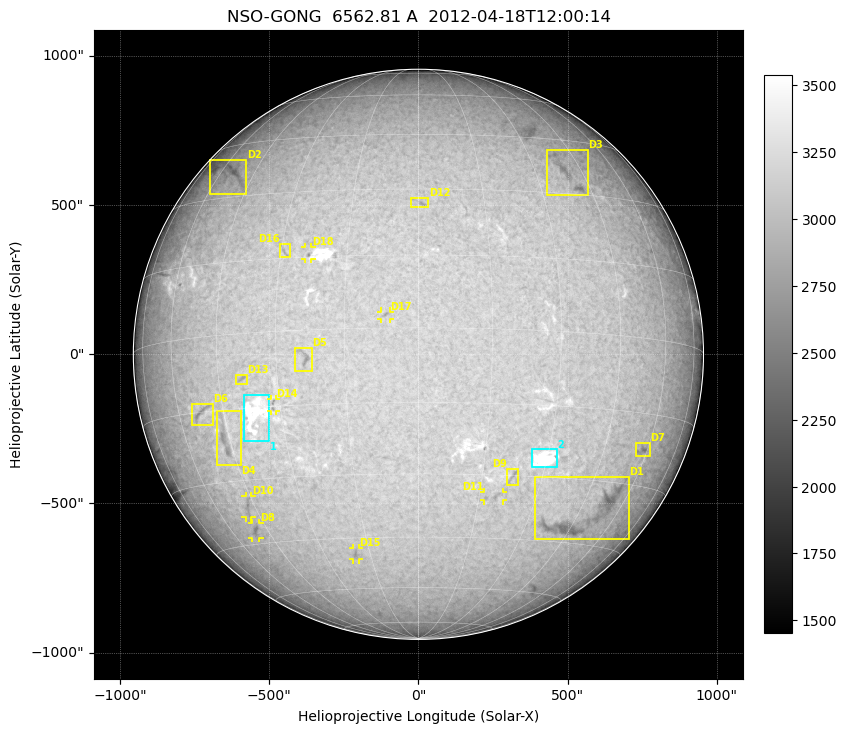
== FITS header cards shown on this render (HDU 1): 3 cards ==
TELESCOP= 'NSO-GONG'           / NSO/GONG Network
WAVELNTH=             6562.808 / [A] exact wavelength of obs
DATE-OBS= '2012-04-18T12:00:14' / Observation start date and time (UTC)

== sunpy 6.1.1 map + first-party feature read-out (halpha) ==
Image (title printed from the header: NSO-GONG  6562.81 A  2012-04-18T12:00:14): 2048 x 2048 px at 1.06 arcsec/px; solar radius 956 arcsec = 900 px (full disc in frame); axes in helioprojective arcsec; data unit not stated in the header (colour bar unlabelled)
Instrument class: HALPHA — H-alpha (6563 A) chromospheric image
Bright regions (plage): reference = the median radial profile (limb darkening/brightening removed); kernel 17 px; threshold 5 sigma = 193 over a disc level ~3056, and >= 1.075x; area >= 63 px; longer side >= 22 px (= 23 arcsec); searched inside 0.97 R_sun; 7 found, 2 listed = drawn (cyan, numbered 1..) (cap 20 boxes per figure: the strongest are kept; on H-alpha dark features outrank plage below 1.2x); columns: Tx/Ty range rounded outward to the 5 arcsec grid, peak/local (2 s.f.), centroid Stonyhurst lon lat
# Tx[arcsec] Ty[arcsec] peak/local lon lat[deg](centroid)
1 -590..-500 -295..-135 1.3 -36 -16
2 380..465 -380..-315 1.4 +29 -26
Dark features (filaments and sunspots): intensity divided by the median radial (limb-darkening) profile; local-median window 148 px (8% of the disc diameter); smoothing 5 px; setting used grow <= 0.95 with closing radius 7 px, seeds <= 0.88 or >= 162 px of the 54-px (= 57 arcsec) line detector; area >= 63 px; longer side >= 22 px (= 23 arcsec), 11 px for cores <= 0.7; searched inside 0.97 R_sun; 18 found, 18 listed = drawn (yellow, D1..; 7 of them under ~29 arcsec drawn as corner ticks so the feature stays visible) (cap 20 boxes per figure: the strongest are kept; on H-alpha dark features outrank plage below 1.2x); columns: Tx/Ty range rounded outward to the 5 arcsec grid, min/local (2 s.f., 1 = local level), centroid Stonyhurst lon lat
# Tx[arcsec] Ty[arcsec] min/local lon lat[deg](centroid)
D1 390..705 -625..-410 0.81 +48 -38
D2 -700..-575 535..655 0.84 -55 +37
D3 430..570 530..685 0.84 +40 +35
D4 -675..-595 -375..-185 0.86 -46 -22
D5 -415..-355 -60..20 0.85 -24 -6
D6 -760..-690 -240..-165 0.86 -52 -15
D7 725..775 -345..-295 0.85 +58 -22
D8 -560..-530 -620..-565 0.87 -49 -41
D9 295..335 -440..-380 0.88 +23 -30
D10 -580..-560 -550..-475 0.88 -47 -36
D11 220..285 -490..-460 0.89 +19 -35
D12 -25..35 490..525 0.88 +0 +27
D13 -610..-575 -100..-65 0.88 -39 -9
D14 -495..-475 -190..-150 0.84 -32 -15
D15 -220..-200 -690..-650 0.88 -20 -49
D16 -465..-430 325..370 0.9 -29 +17
D17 -125..-95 115..145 0.88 -7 +3
D18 -385..-360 320..360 0.82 -23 +16
Off-limb: outside the limb everything is below the colour-scale floor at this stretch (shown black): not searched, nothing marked